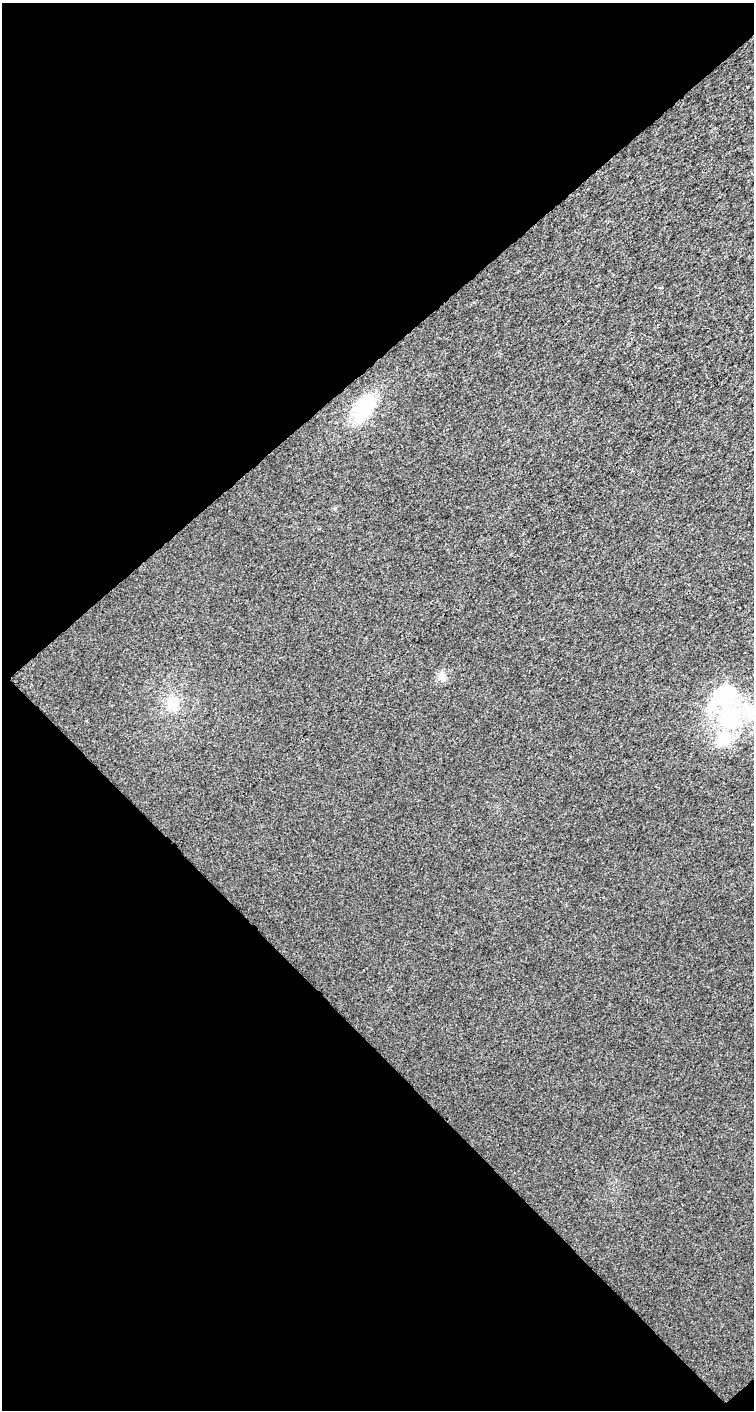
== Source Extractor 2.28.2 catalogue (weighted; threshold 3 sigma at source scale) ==
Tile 1 of 2 x 1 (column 1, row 1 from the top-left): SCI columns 1-752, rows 44-1451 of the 1504 x 1499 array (HDU 1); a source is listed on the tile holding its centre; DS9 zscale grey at full resolution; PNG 756 x 1412 px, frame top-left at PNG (2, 3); no overlay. Shown black and unused: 51% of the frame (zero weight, under 3 of 4 exposures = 1% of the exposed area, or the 3 px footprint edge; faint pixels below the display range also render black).
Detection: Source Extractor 2.28.2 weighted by HDU 2 'WHT'; one run over the whole footprint, this tile lists its part. Background 0.00748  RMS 0.006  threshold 0.0268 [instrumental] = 3 sigma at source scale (4.5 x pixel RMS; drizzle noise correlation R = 1.50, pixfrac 1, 0.0396/0.0396 arcsec/px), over >= 5 px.
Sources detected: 8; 1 inside a brighter object's white glare — not listed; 2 inside a brighter listed object's ellipse — not listed separately; the other 5 listed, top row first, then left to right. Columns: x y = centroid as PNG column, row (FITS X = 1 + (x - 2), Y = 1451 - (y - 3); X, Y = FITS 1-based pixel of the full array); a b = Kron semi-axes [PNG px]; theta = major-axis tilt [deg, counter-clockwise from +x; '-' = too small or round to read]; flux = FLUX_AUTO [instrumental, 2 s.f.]
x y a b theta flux
363 408 28 17 55 36
442 677 12 9 -59 3.9
725 695 9 8 - 110
173 703 16 15 - 12
730 716 31 24 79 56